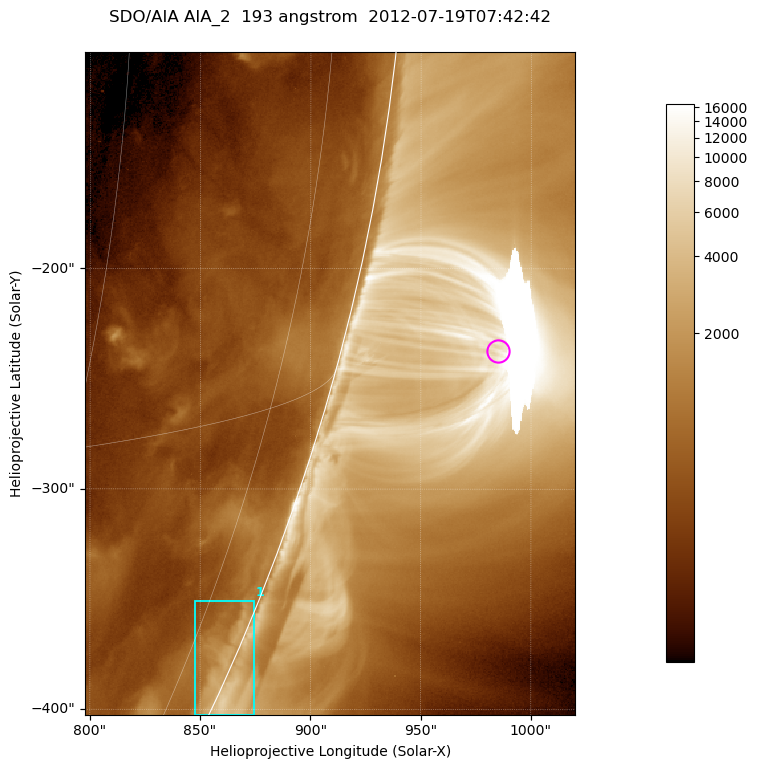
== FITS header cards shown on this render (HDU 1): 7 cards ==
TELESCOP= 'SDO/AIA '           / For AIA: SDO/AIA
INSTRUME= 'AIA_2   '           / For AIA: AIA_ATA1, AIA_ATA2, AIA_ATA3 or AIA_AT
WAVELNTH=                  193 / [angstrom] Wavelength
WAVEUNIT= 'angstrom'           / Wavelength unit: angstrom
DATE-OBS= '2012-07-19T07:42:42.837' / [ISO] Date when observation started; ISO 8
CTYPE1  = 'HPLN-TAN'           / CTYPE1; Typically HPLN
CTYPE2  = 'HPLT-TAN'           / CTYPE2; Typically HPLT

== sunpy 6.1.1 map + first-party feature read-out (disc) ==
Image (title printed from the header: SDO/AIA AIA_2  193 angstrom  2012-07-19T07:42:42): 370 x 500 px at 0.601 arcsec/px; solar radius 944 arcsec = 1572 px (partial field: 1.2% of the solar disc is inside the frame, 48% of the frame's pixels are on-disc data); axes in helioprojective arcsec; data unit not stated in the header (colour bar unlabelled)
Orientation: roll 0.0565 deg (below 1 deg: not rotated)
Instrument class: DISC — disc imager (sunpy class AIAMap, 193 A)
Bright regions (active regions / flare kernels): reference = the on-disc median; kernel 3 px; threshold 5 sigma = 948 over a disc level ~481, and >= 1.15x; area >= 185 px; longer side >= 4 px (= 2.4 arcsec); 1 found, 1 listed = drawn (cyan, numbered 1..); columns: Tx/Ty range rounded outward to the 2 arcsec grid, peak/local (2 s.f.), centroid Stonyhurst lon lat
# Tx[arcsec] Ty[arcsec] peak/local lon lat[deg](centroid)
1 848..874 -404..-350 7.2 +82 -23
Off-limb structures (1.02-1.3 R_sun): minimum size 92 px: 2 found; the strongest spans PA ~250..260 deg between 1.02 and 1.14 R_sun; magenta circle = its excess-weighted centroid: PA ~255 deg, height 1.07 R_sun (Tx ~984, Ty ~-238 arcsec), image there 6.8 x the reference